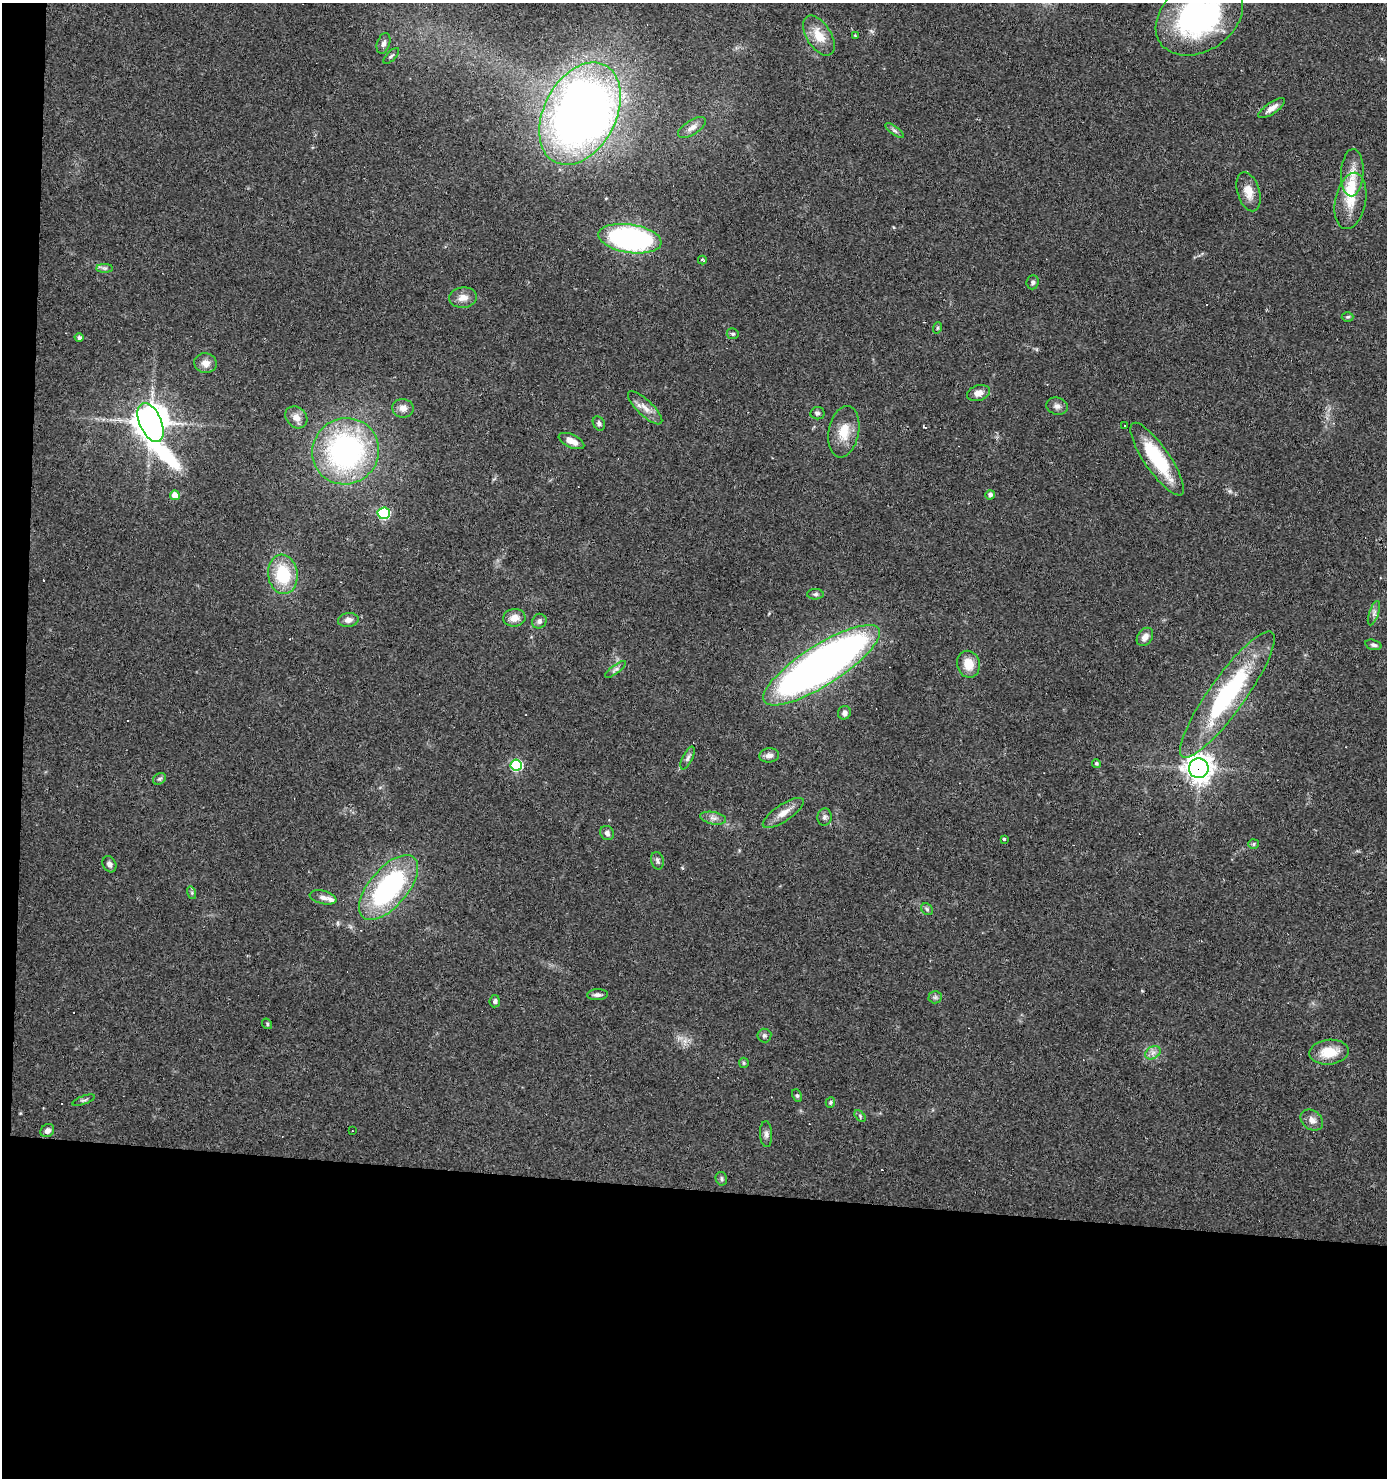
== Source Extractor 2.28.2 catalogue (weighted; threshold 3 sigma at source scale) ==
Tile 7 of 3 x 3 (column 1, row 3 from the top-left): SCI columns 100-1484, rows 1-1476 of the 4453 x 4429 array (HDU 1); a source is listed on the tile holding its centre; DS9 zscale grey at full resolution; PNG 1389 x 1480 px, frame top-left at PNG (2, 3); each listed source drawn as its Kron ellipse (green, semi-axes under 4 px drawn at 4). Shown black and unused: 21% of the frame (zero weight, under 3 of 4 exposures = <1% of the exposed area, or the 3 px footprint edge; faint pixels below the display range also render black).
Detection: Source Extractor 2.28.2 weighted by HDU 2 'WHT'; one run over the whole footprint, this tile lists its part. Background 0.0606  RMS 0.0051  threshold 0.0229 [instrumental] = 3 sigma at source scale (4.5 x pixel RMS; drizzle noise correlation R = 1.50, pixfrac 1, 0.05/0.05 arcsec/px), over >= 5 px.
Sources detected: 100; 1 inside a brighter object's white glare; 10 cosmic-ray / hot-pixel residue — neither listed nor drawn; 3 inside a brighter listed object's ellipse — not listed separately; the other 86 listed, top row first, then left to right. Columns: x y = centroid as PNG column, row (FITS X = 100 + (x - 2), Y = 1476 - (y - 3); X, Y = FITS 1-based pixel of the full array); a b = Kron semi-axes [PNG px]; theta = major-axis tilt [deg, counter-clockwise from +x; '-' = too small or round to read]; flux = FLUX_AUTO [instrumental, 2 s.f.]
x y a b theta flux
1199 17 47 34 34 96
855 35 4 3 - 0.48
819 36 22 12 -58 10
383 43 11 6 71 2.2
391 56 10 4 45 1.3
1272 108 15 5 35 3.9
580 114 55 36 62 440
692 128 16 7 32 3.1
895 131 11 4 -35 1.3
1352 173 24 11 87 6.9
1248 192 20 11 -73 6.4
1350 201 28 15 79 12
630 239 32 14 -8 120
702 260 4 3 - 1.3
105 268 8 4 0 1.2
1033 282 7 6 - 1.4
463 298 14 10 6 4.2
1348 317 6 5 - 0.75
937 328 6 3 72 0.6
733 334 6 5 - 1
79 338 4 4 - 1.3
205 363 11 9 -10 3.8
978 393 11 7 16 3.8
1057 406 11 8 -12 2.3
403 408 10 9 - 3.5
645 408 22 7 -44 4.7
817 413 7 6 - 1.2
296 417 12 10 -46 4.1
151 422 21 11 -65 930
599 423 7 5 -62 1.4
1125 425 3 3 - 3.1
844 432 26 15 79 11
571 441 14 6 -25 4.9
346 451 34 32 39 120
1157 459 43 12 -55 30
175 495 5 5 - 8.8
990 495 4 4 - 1.9
384 513 6 6 - 52
283 574 20 14 -83 24
815 594 8 5 -2 1.1
1374 613 13 4 71 1.7
514 618 11 8 7 4.5
348 620 10 7 7 2.7
539 621 7 7 - 1.6
1145 637 10 7 54 3.2
1373 645 8 5 -16 1.3
968 664 13 11 -77 7.9
821 665 68 20 32 340
615 669 12 4 37 1.6
1227 695 77 18 54 73
844 713 7 6 - 2.1
769 755 10 7 6 2.4
688 758 12 5 63 1.6
1096 763 4 4 - 0.92
516 765 6 5 - 50
1199 768 10 10 - 470
160 779 7 5 34 1
783 813 24 8 34 5.5
824 817 8 7 - 1.6
713 818 13 6 -11 2.5
607 833 7 6 - 1.9
1004 839 4 3 - 6.4
1253 844 5 5 - 0.79
657 861 9 6 -77 1.6
109 864 8 6 -63 1.9
389 887 39 19 50 84
192 893 6 4 -72 0.79
323 897 14 6 -13 2.6
927 909 6 5 - 0.96
597 995 10 5 3 1.6
935 997 6 6 - 1.2
495 1001 6 5 - 1.4
267 1024 5 4 - 0.74
764 1035 7 7 - 1.2
1329 1052 20 12 5 12
1153 1053 8 6 31 2
744 1063 5 5 - 0.68
797 1096 7 4 -63 0.94
84 1100 11 3 20 1.1
830 1102 5 4 - 0.86
860 1116 7 4 -47 0.76
1312 1120 12 9 -38 3.3
47 1130 7 6 - 2.2
352 1131 2 2 - 0.32
766 1134 13 6 -87 1.9
721 1179 7 5 -76 0.99
Overlapping masked pixels (flux is a lower limit): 1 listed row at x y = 1199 768
Isophote crosses this tile's border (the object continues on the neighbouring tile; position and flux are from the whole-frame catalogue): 1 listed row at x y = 1199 17